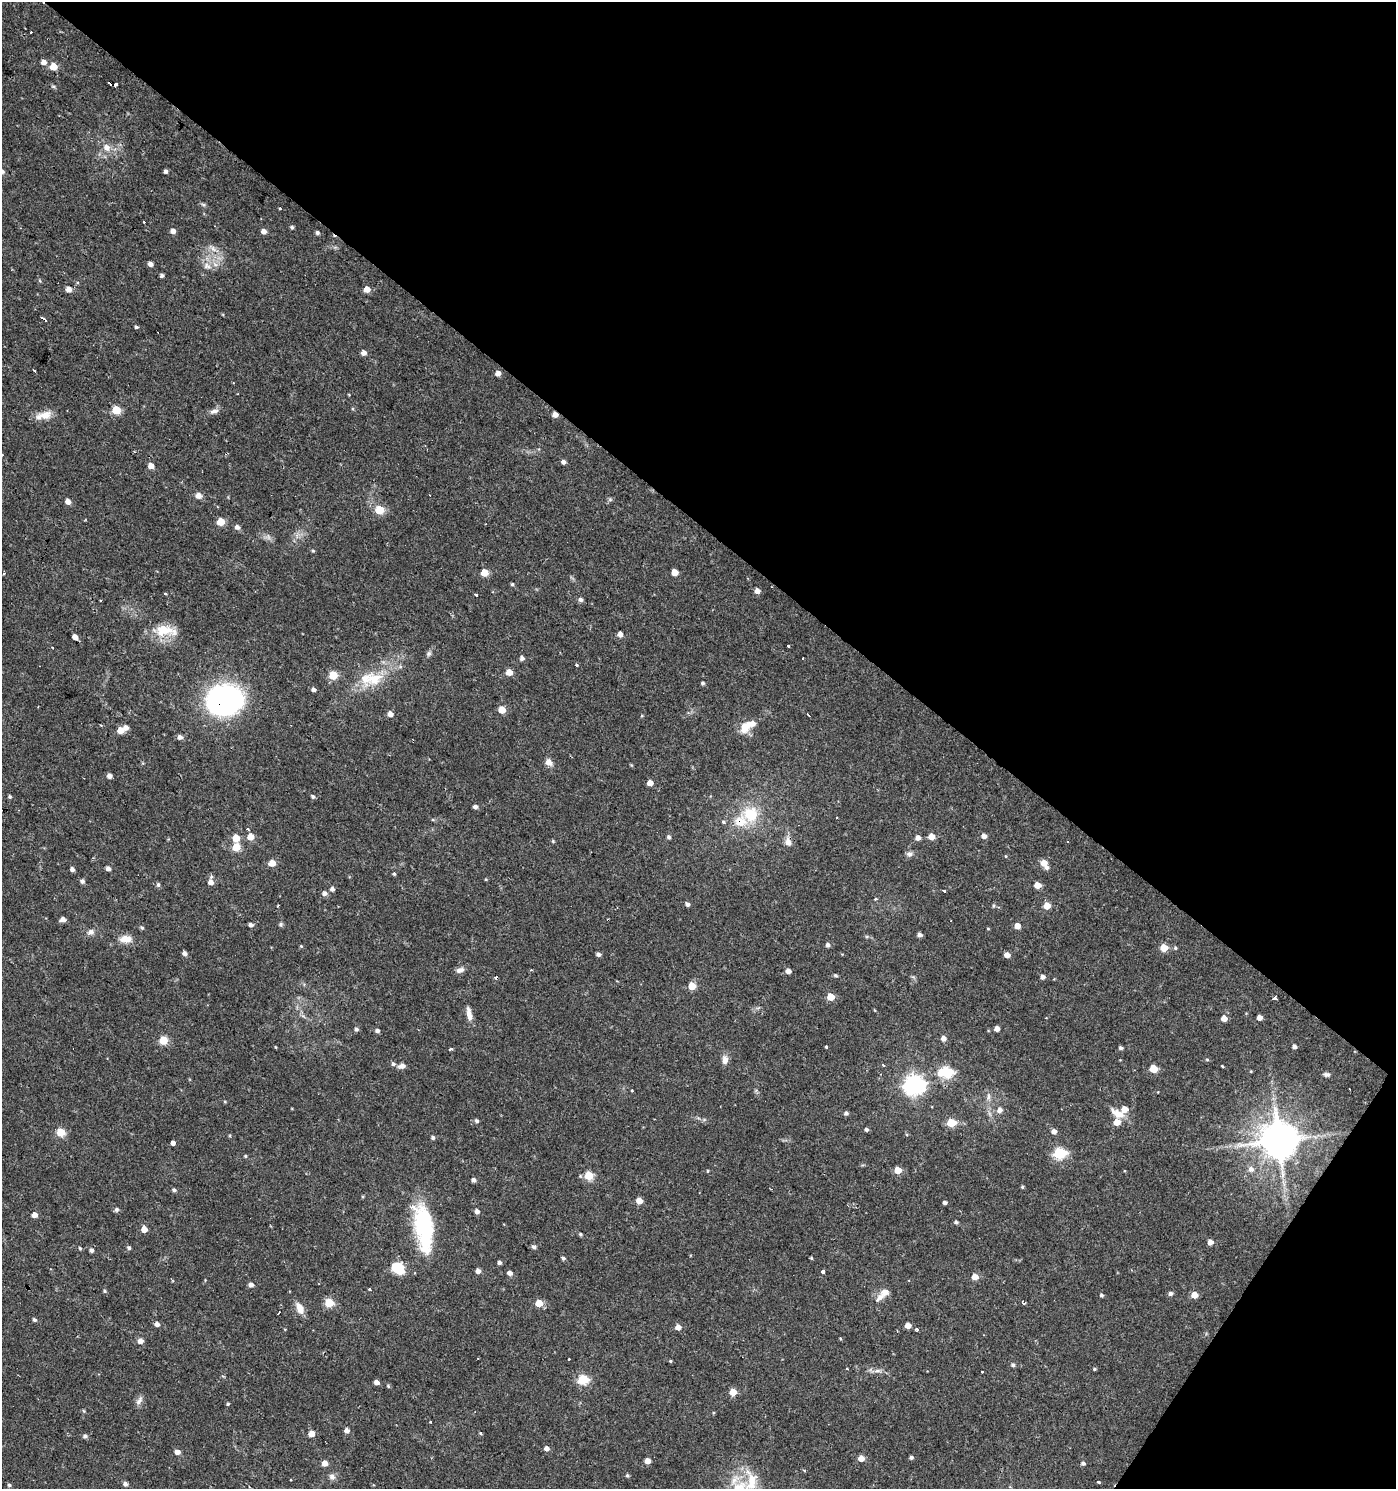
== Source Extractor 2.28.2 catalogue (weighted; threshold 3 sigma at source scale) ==
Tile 8 of 4 x 4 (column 4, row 2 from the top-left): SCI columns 4360-5753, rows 2980-4466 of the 5999 x 5954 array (HDU 1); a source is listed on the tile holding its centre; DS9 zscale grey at full resolution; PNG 1398 x 1491 px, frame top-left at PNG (2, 2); no overlay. Shown black and unused: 38% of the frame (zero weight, under 2 of 3 exposures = <1% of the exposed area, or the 3 px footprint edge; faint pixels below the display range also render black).
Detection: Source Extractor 2.28.2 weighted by HDU 2 'WHT'; one run over the whole footprint, this tile lists its part. Background 0.0337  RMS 0.0035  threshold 0.0159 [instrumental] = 3 sigma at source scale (4.5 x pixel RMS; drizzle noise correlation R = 1.50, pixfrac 1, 0.0396/0.0396 arcsec/px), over >= 5 px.
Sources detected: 266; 1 inside a brighter object's white glare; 9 cosmic-ray / hot-pixel residue — not listed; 8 inside a brighter listed object's ellipse — not listed separately; the other 248 listed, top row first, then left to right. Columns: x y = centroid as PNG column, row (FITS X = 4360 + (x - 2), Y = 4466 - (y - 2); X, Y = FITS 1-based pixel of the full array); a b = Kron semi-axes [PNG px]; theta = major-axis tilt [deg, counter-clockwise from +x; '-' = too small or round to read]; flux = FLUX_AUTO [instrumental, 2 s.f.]
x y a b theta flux
44 62 5 4 - 2.2
53 67 5 5 - 7.5
116 85 3 3 - 3.1
53 86 5 5 - 0.52
107 147 10 9 - 2.8
2 171 6 5 - 1.3
166 171 4 4 - 0.95
203 205 6 4 -2 0.59
279 208 3 3 - 0.85
144 222 3 2 - 0.5
292 227 4 4 - 0.59
173 231 4 4 - 2.1
264 231 5 4 - 2
317 233 5 4 - 0.73
212 248 16 6 -43 2.3
150 264 4 4 - 1.7
207 266 12 8 -20 2.3
162 275 4 4 - 0.86
69 289 5 4 - 2.8
367 289 5 4 - 4.3
44 319 5 3 - 3
136 327 4 3 - 0.53
364 353 5 4 - 1.9
34 370 3 3 - 1.9
498 373 4 4 - 2.4
116 410 5 5 - 13
214 411 13 6 16 1.5
555 414 5 4 - 2.6
44 415 21 9 15 4.2
563 462 5 4 - 1.3
151 466 4 4 - 3.5
198 496 7 6 - 1.9
610 499 7 4 0 0.58
68 501 4 4 - 2.7
380 510 5 5 - 15
221 522 5 5 - 8.8
237 527 5 5 - 1.4
268 537 7 4 -71 0.83
313 551 4 4 - 0.4
675 572 5 5 - 4.9
484 573 5 5 - 6.3
3 574 3 3 - 0.47
512 584 4 4 - 0.47
757 591 5 4 - 2.2
165 594 3 3 - 1.1
475 594 3 3 - 4.6
581 600 5 5 - 1
165 631 34 14 -4 8.1
620 634 5 4 - 2
75 637 4 4 - 2.6
788 646 3 2 - 0.33
429 653 8 6 58 0.85
522 658 5 4 - 1.2
576 665 3 3 - 1.8
509 672 5 5 - 4.1
333 675 5 5 - 12
374 679 26 19 16 11
703 683 4 4 - 0.61
313 689 5 4 - 1.1
224 700 25 20 8 97
502 710 5 5 - 6.6
390 714 4 4 - 2.7
808 715 5 2 - 0.94
642 716 5 3 - 0.3
745 727 17 12 65 4.7
126 728 6 5 - 1.6
120 730 5 5 - 5.7
180 737 6 5 - 1.4
549 762 10 8 -45 1.9
109 776 4 4 - 1.8
650 783 4 4 - 3.3
313 796 5 4 - 0.65
10 797 4 4 - 0.49
475 807 5 4 - 1.3
751 814 22 21 - 12
836 818 3 3 - 0.66
723 822 4 4 - 0.58
248 829 4 3 - 0.39
931 836 5 5 - 4
984 836 5 4 - 2
251 837 5 5 - 3.9
669 837 5 5 - 0.82
236 838 5 5 - 6.2
918 838 5 5 - 1.9
553 841 5 4 - 0.4
788 842 14 8 -74 2.3
236 847 5 5 - 10
909 854 8 7 - 1.2
1005 856 4 3 - 0.28
272 863 5 4 - 5.2
1044 863 6 5 - 4.2
108 868 4 4 - 1.5
72 869 4 4 - 1.2
394 874 5 4 - 0.42
211 877 6 6 - 0.68
82 881 5 5 - 0.95
211 882 5 5 - 2.1
158 885 6 5 - 0.69
1037 885 5 4 - 4.7
332 889 5 5 - 1.2
944 891 3 3 - 2.3
325 893 6 5 - 1.3
875 899 3 3 - 0.52
687 904 5 4 - 1
993 906 5 3 - 0.42
1047 906 5 5 - 5.2
63 919 6 4 15 1.7
281 924 7 5 -89 0.62
251 925 5 4 - 1.1
1017 926 5 4 - 3.4
142 928 6 4 -54 0.57
988 929 4 3 - 0.28
91 932 9 7 19 1.5
920 935 5 5 - 1.1
126 939 15 9 1 3.9
827 945 5 4 - 0.97
301 946 4 3 - 0.34
1164 948 5 5 - 6.4
1175 948 5 5 - 0.54
185 953 5 4 - 1.3
598 954 4 4 - 1.1
1007 955 5 4 - 2.4
460 970 10 6 19 1.6
531 970 3 3 - 0.48
788 971 4 4 - 1.9
835 975 5 4 - 0.57
1042 977 4 4 - 1.5
692 986 5 5 - 8.1
831 997 5 5 - 6.2
1275 998 3 3 - 4.9
469 1014 18 6 -80 2.7
1224 1018 5 5 - 3.1
1259 1018 4 4 - 2.2
356 1029 5 5 - 0.8
997 1029 4 4 - 2.1
377 1031 5 4 - 1
943 1038 5 5 - 1.9
163 1040 5 5 - 13
275 1047 4 3 - 0.27
826 1047 3 3 - 0.42
1294 1047 4 4 - 1.1
1121 1048 4 4 - 0.78
450 1049 5 3 - 0.49
725 1060 11 7 89 2.3
1207 1060 5 3 - 0.4
393 1064 6 5 - 0.9
883 1065 4 3 - 0.42
402 1066 8 6 13 1.8
1222 1066 3 3 - 0.45
1153 1069 5 5 - 9.4
947 1072 7 6 - 29
1327 1075 8 5 -10 1
914 1085 8 7 - 200
1349 1089 3 2 - 0.29
988 1097 10 5 77 1.3
1124 1109 6 5 - 4.2
1000 1110 6 6 - 1.7
846 1113 5 4 - 0.9
1118 1114 19 9 -32 4.1
476 1121 5 5 - 0.7
951 1123 5 5 - 13
866 1130 5 4 - 0.81
1054 1131 5 5 - 1.8
61 1132 5 5 - 12
433 1137 5 4 - 0.8
1278 1140 11 10 - 1200
173 1143 4 3 - 19
1059 1153 6 5 - 36
245 1156 4 4 - 0.41
1251 1169 7 6 - 1.5
898 1170 5 5 - 6.7
708 1171 5 3 - 0.31
589 1175 5 5 - 14
474 1180 4 4 - 1.2
1022 1187 4 4 - 0.46
174 1190 6 4 -28 0.75
639 1201 5 4 - 4.5
945 1203 4 3 - 0.91
117 1209 6 6 - 0.7
477 1211 5 5 - 1.5
34 1215 4 4 - 3
956 1222 4 4 - 0.72
424 1228 56 20 -84 29
144 1229 5 4 - 4.5
580 1234 4 4 - 0.46
1210 1242 5 5 - 2.4
534 1247 5 5 - 0.97
80 1248 5 4 - 0.4
129 1248 5 4 - 0.71
91 1250 5 5 - 0.92
563 1258 5 4 - 0.69
811 1258 4 3 - 0.39
499 1262 4 4 - 0.98
398 1268 12 10 -46 9.7
478 1271 4 4 - 1.8
823 1271 3 3 - 3
510 1273 5 4 - 1.7
975 1277 5 5 - 4.3
251 1285 5 5 - 1.6
369 1289 3 3 - 0.79
104 1291 5 4 - 0.5
1170 1293 6 5 - 0.94
1101 1295 4 4 - 0.65
1194 1295 5 5 - 4.3
880 1297 16 8 35 2.3
329 1303 5 5 - 14
539 1303 5 5 - 6.5
1024 1303 5 3 - 0.68
300 1308 15 8 -67 3.4
278 1313 3 3 - 1.6
34 1320 5 5 - 0.68
157 1324 5 4 - 1.5
908 1325 5 4 - 3
678 1327 5 5 - 2.5
916 1329 5 3 - 0.78
140 1341 5 5 - 2.1
670 1361 4 3 - 0.37
1013 1365 6 5 - 0.68
847 1368 3 2 - 0.57
1094 1369 4 4 - 0.46
877 1371 11 4 5 1.3
982 1372 3 3 - 2.1
583 1379 6 5 - 22
377 1382 4 4 - 2.2
388 1386 5 4 - 0.47
733 1392 5 5 - 5.5
139 1400 14 6 61 1.5
228 1404 4 3 - 0.48
84 1411 5 3 - 0.36
430 1422 3 3 - 1
346 1431 5 5 - 1.8
480 1433 4 3 - 0.65
311 1434 4 4 - 4.1
85 1436 5 5 - 0.95
547 1448 5 4 - 1.9
177 1452 5 4 - 2.5
911 1457 4 3 - 0.8
861 1458 5 4 - 3.6
647 1461 4 4 - 2.7
325 1463 5 5 - 2.7
1083 1463 5 4 - 0.83
804 1470 4 3 - 0.38
627 1475 6 4 -63 0.55
332 1477 9 8 - 1.4
1098 1482 3 3 - 2.1
125 1484 5 5 - 1.1
9 1485 4 4 - 0.57
740 1488 39 28 -82 18
Overlapping masked pixels (flux is a lower limit): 4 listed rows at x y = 44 319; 555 414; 224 700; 788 842
Isophote crosses this tile's border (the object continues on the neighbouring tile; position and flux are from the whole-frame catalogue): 2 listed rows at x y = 2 171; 740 1488